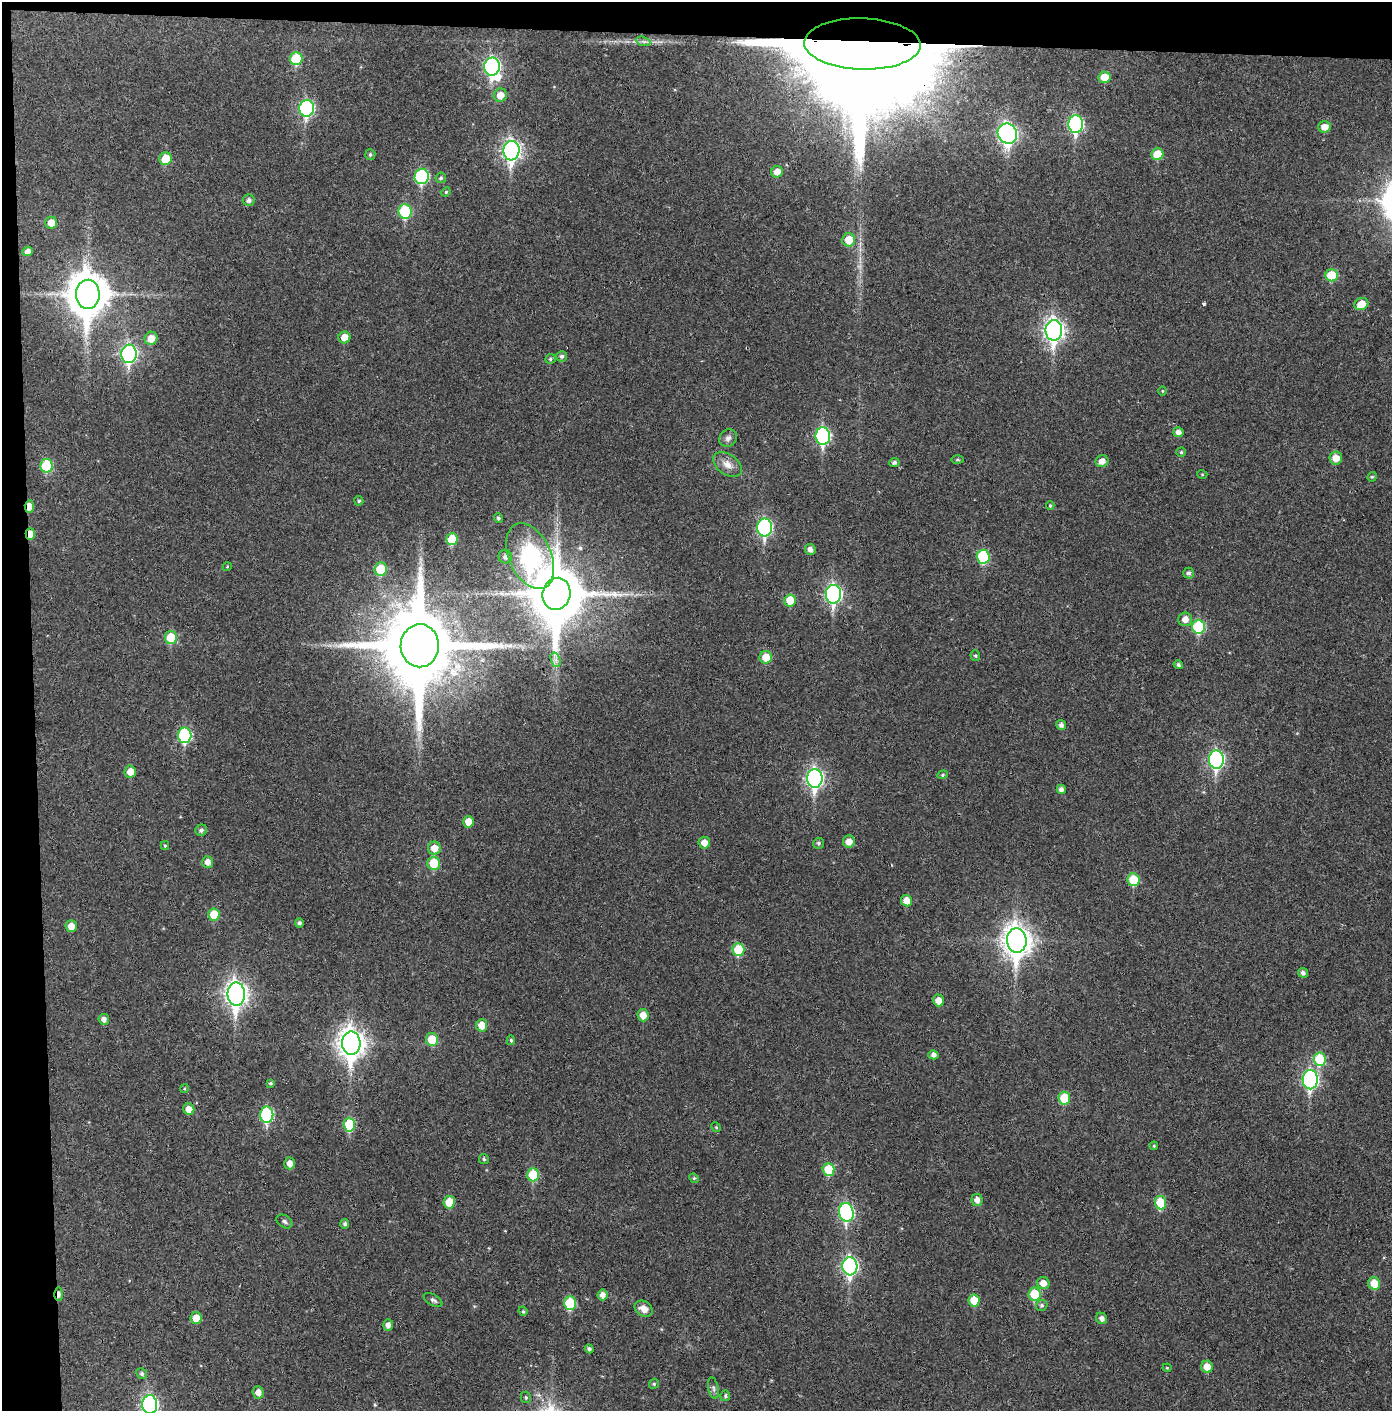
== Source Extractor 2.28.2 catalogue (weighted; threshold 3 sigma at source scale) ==
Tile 1 of 3 x 3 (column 1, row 1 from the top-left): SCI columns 74-1463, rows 2821-4229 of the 4314 x 4236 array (HDU 1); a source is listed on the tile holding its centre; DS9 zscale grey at full resolution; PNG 1394 x 1413 px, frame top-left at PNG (2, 2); each listed source drawn as its Kron ellipse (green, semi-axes under 4 px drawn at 4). Shown black and unused: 5% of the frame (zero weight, under 3 of 4 exposures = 6% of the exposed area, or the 3 px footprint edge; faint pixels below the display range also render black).
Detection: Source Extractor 2.28.2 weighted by HDU 2 'WHT'; one run over the whole footprint, this tile lists its part. Background 0.0383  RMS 0.0055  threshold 0.0249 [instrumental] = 3 sigma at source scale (4.5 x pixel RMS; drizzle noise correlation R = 1.50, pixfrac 1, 0.05/0.05 arcsec/px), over >= 5 px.
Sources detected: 152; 3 inside a brighter object's white glare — neither listed nor drawn; the other 149 listed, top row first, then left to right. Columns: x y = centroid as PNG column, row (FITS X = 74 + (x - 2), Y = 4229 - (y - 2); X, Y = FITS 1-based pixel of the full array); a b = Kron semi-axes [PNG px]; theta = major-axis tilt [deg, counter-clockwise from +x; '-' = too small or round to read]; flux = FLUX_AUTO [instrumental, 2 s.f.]
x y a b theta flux
643 41 7 4 -19 1.4
862 44 58 25 -2 46000
296 59 6 6 - 23
492 67 9 8 - 110
1105 77 6 5 - 8.2
500 95 7 6 - 5.4
307 108 8 7 - 81
1076 124 9 7 87 88
1324 127 6 5 - 4.6
1007 134 10 9 - 180
511 151 10 8 84 210
1157 154 6 6 - 11
370 155 5 5 - 0.99
165 159 6 6 - 12
777 172 6 5 - 4.4
422 176 8 7 - 53
441 178 5 5 - 0.93
446 192 5 4 - 0.67
249 200 6 6 - 1.7
405 212 7 6 - 34
51 223 6 6 - 5.1
849 240 7 6 - 9
27 251 5 4 - 2.6
1332 275 6 6 - 15
88 294 14 12 89 1600
1361 304 7 6 - 7.4
1054 330 10 8 88 260
344 337 6 6 - 5.9
151 338 7 6 - 6.5
129 354 9 7 85 120
562 356 5 5 - 1.4
550 359 5 5 - 0.95
1162 391 5 3 - 0.44
1178 432 5 5 - 2.4
823 436 9 7 89 78
728 438 9 8 - 2.3
1181 452 4 4 - 0.72
1336 458 6 6 - 6
957 460 6 3 0 0.73
1102 461 6 6 - 3.8
894 462 5 4 - 1.3
727 464 16 10 -36 5
46 466 7 6 - 25
1202 474 5 3 - 0.51
1372 477 5 4 - 0.73
359 501 5 4 - 0.92
29 506 6 4 85 6.7
1050 506 4 4 - 0.68
498 518 5 4 - 1.1
765 527 9 7 89 82
30 534 6 4 86 5.6
452 539 6 5 - 13
810 549 5 5 - 2.4
530 556 35 21 -65 240
505 557 7 6 - 2
983 557 7 6 - 34
227 567 4 3 - 0.45
381 569 7 6 - 15
1188 573 5 5 - 1.5
556 594 16 14 75 3300
833 594 9 7 89 130
790 600 6 6 - 9.7
1185 619 7 7 - 3.9
1198 627 7 6 - 33
171 638 6 6 - 15
420 646 21 19 89 7500
975 655 5 5 - 0.97
766 657 6 6 - 8.5
556 660 7 4 -71 1.8
1178 665 5 4 - 1.2
1061 725 5 4 - 2
185 735 8 6 89 53
1216 760 9 7 -89 110
130 772 6 5 - 5.9
943 775 5 4 - 0.79
815 778 9 7 -90 160
1061 789 4 4 - 2
468 822 6 5 - 6.1
201 830 6 5 - 1.6
849 841 6 6 - 4.3
704 843 6 6 - 4.2
818 843 5 5 - 1.2
165 846 4 4 - 0.64
434 848 6 6 - 5.6
208 862 6 5 - 3.2
434 863 7 6 - 14
1133 880 6 6 - 16
907 901 6 5 - 5.6
214 915 6 5 - 11
299 923 4 4 - 1.3
71 926 6 5 - 5
1017 940 12 10 -85 630
738 950 6 6 - 18
1303 973 5 5 - 1.8
236 994 11 8 -89 310
938 1000 6 5 - 4.5
643 1015 6 5 - 5.1
104 1019 5 5 - 2.5
482 1025 6 5 - 6.6
432 1039 6 6 - 13
511 1040 5 4 - 0.86
351 1043 12 9 -88 530
933 1055 5 4 - 2.3
1320 1059 7 6 - 25
1310 1080 9 7 -89 100
271 1083 3 3 - 0.77
184 1089 4 3 - 0.56
1064 1098 6 6 - 17
189 1109 6 5 - 5.5
267 1115 8 6 -89 53
349 1125 7 5 -87 23
716 1127 5 4 - 0.58
1154 1146 4 4 - 0.56
484 1159 5 5 - 0.89
290 1163 6 5 - 3.6
828 1169 6 6 - 15
533 1175 6 6 - 21
694 1178 5 4 - 0.69
977 1200 6 5 - 3.1
449 1202 6 5 - 9.9
1160 1203 7 5 -83 17
846 1212 9 7 -82 84
284 1221 8 6 -34 1.4
345 1224 5 4 - 1.3
850 1266 9 7 -86 130
1043 1283 6 6 - 4.4
1374 1283 6 6 - 9.7
59 1294 7 3 -88 2.5
1035 1294 7 6 - 16
603 1295 5 5 - 2.9
433 1300 10 5 -30 1.6
974 1300 6 5 - 11
570 1303 7 6 - 22
1042 1305 6 5 - 1
644 1309 9 7 -33 4.6
523 1311 5 4 - 0.69
196 1318 6 5 - 6.5
1102 1318 6 5 - 2.5
388 1325 6 5 - 2.8
589 1349 4 4 - 1.3
1207 1367 6 5 - 5.8
1167 1368 4 4 - 0.55
142 1374 5 5 - 1.1
654 1384 5 4 - 0.74
713 1388 11 5 -78 1.5
258 1392 6 5 - 3.8
725 1396 5 4 - 0.95
526 1397 6 5 - 0.9
150 1405 9 7 89 130
Overlapping masked pixels (flux is a lower limit): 6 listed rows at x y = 862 44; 88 294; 29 506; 30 534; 420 646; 59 1294
Isophote crosses this tile's border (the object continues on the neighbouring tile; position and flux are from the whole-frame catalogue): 1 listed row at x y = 150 1405
Unlisted compact peaks at least as high as the median listed source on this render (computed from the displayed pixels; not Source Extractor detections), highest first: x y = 1204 304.